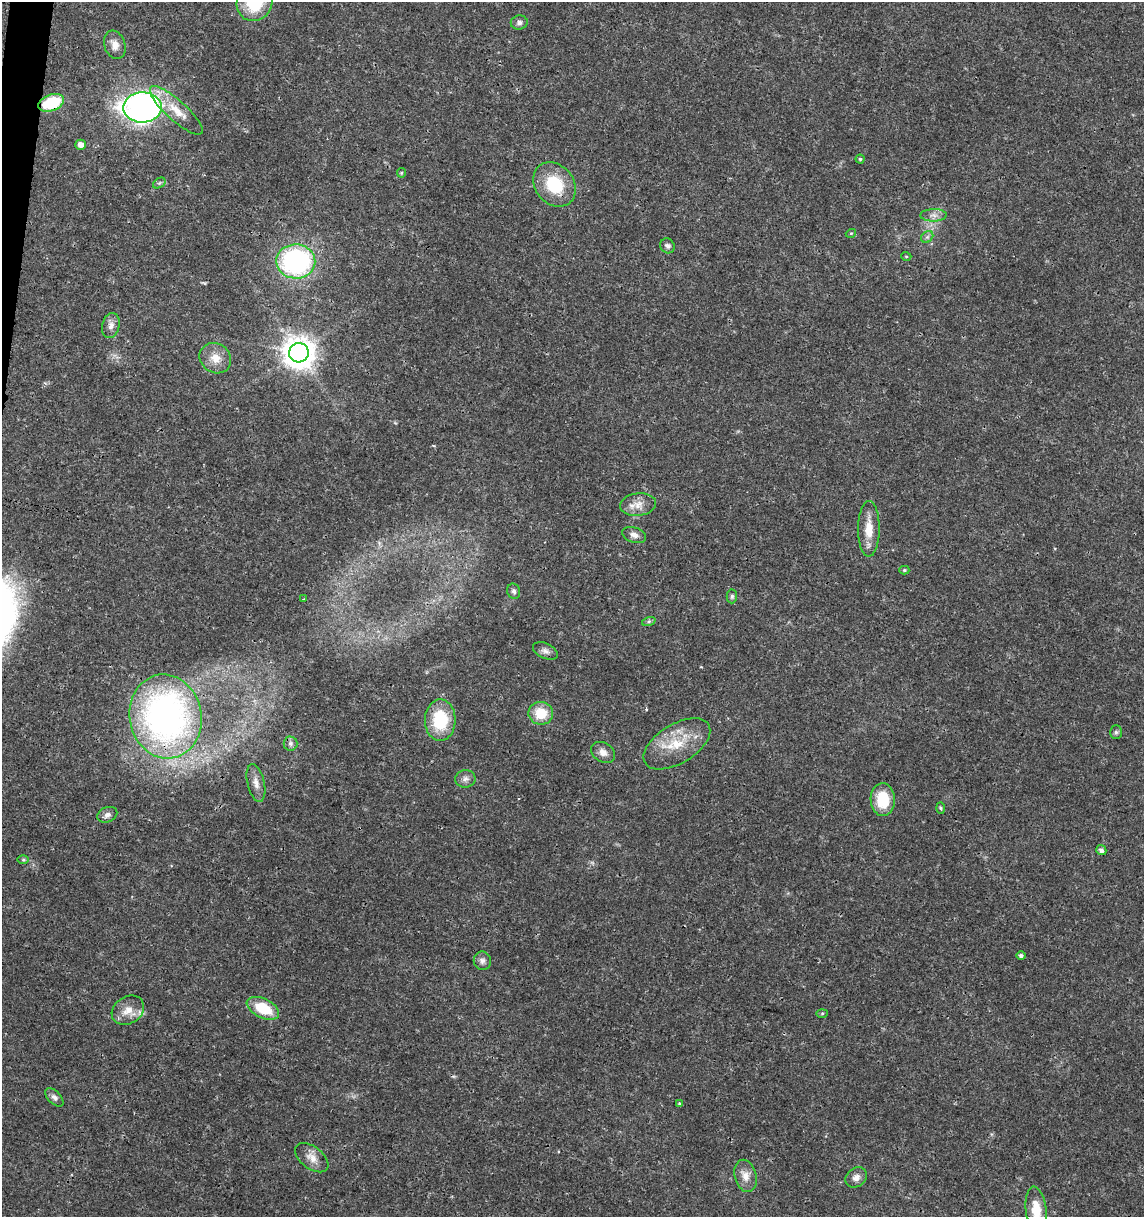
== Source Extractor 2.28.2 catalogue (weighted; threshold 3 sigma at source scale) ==
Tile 11 of 4 x 4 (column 3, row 3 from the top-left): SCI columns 2511-3652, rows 1226-2440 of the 5079 x 4871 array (HDU 1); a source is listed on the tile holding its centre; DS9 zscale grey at full resolution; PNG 1146 x 1219 px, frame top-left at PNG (2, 2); each listed source drawn as its Kron ellipse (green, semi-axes under 4 px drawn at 4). Shown black and unused: <1% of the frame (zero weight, under 3 of 4 exposures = <1% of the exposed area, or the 3 px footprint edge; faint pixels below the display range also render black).
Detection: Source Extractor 2.28.2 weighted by HDU 2 'WHT'; one run over the whole footprint, this tile lists its part. Background 0.0189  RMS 0.0018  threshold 0.00805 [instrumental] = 3 sigma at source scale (4.5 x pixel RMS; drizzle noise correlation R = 1.50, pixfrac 1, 0.0396/0.0396 arcsec/px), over >= 5 px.
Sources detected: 57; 2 cosmic-ray / hot-pixel residue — neither listed nor drawn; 1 inside a brighter listed object's ellipse — not listed separately; the other 54 listed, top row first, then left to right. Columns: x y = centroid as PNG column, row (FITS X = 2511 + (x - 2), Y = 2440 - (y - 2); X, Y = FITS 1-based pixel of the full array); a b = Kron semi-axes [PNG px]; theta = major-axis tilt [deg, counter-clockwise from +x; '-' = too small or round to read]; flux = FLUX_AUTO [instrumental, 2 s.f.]
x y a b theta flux
254 3 19 17 56 9.2
519 23 8 7 - 0.69
115 45 14 10 -71 1.6
51 103 13 8 19 8.6
143 107 19 15 2 78
176 110 34 10 -42 3.7
81 145 5 5 - 1
860 159 4 4 - 0.26
401 173 5 4 - 0.21
159 183 7 4 34 0.33
554 185 24 19 -51 8.1
933 215 13 6 2 0.98
851 233 5 3 - 0.17
927 237 7 5 44 0.43
667 246 8 7 - 0.53
906 256 5 3 - 0.15
296 261 19 17 -2 34
111 326 13 8 77 1.1
299 353 10 9 - 280
215 358 16 14 -37 2.4
638 505 18 11 7 2
869 529 28 11 90 3.3
634 535 12 7 -18 1
904 570 5 4 - 0.26
514 591 8 6 -69 0.55
732 596 7 5 89 0.33
303 599 3 2 - 0.14
649 621 7 4 19 0.34
545 651 13 7 -25 0.82
541 713 12 11 - 4.5
165 716 42 36 -80 70
440 720 21 15 89 9
1116 732 7 5 89 0.35
290 743 7 7 - 0.62
677 744 37 19 31 6.5
603 752 13 9 -33 1.2
465 779 10 8 8 0.87
256 783 19 8 -76 1.4
883 799 16 12 -88 5.6
941 808 6 4 -88 0.23
107 815 10 7 24 0.8
1101 850 5 5 - 0.66
23 860 6 4 0 0.26
1021 955 5 4 - 0.47
482 961 9 8 - 0.78
263 1008 17 9 -26 5.9
128 1010 17 13 32 2.3
822 1013 6 4 2 0.22
54 1097 11 6 -46 0.72
680 1104 3 3 - 0.65
312 1158 19 11 -37 1.8
745 1176 16 11 -76 1.9
856 1177 11 9 37 1.1
1036 1210 24 10 -84 4
Overlapping masked pixels (flux is a lower limit): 1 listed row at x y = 51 103
Isophote crosses this tile's border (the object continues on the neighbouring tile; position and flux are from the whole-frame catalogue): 2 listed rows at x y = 254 3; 1036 1210